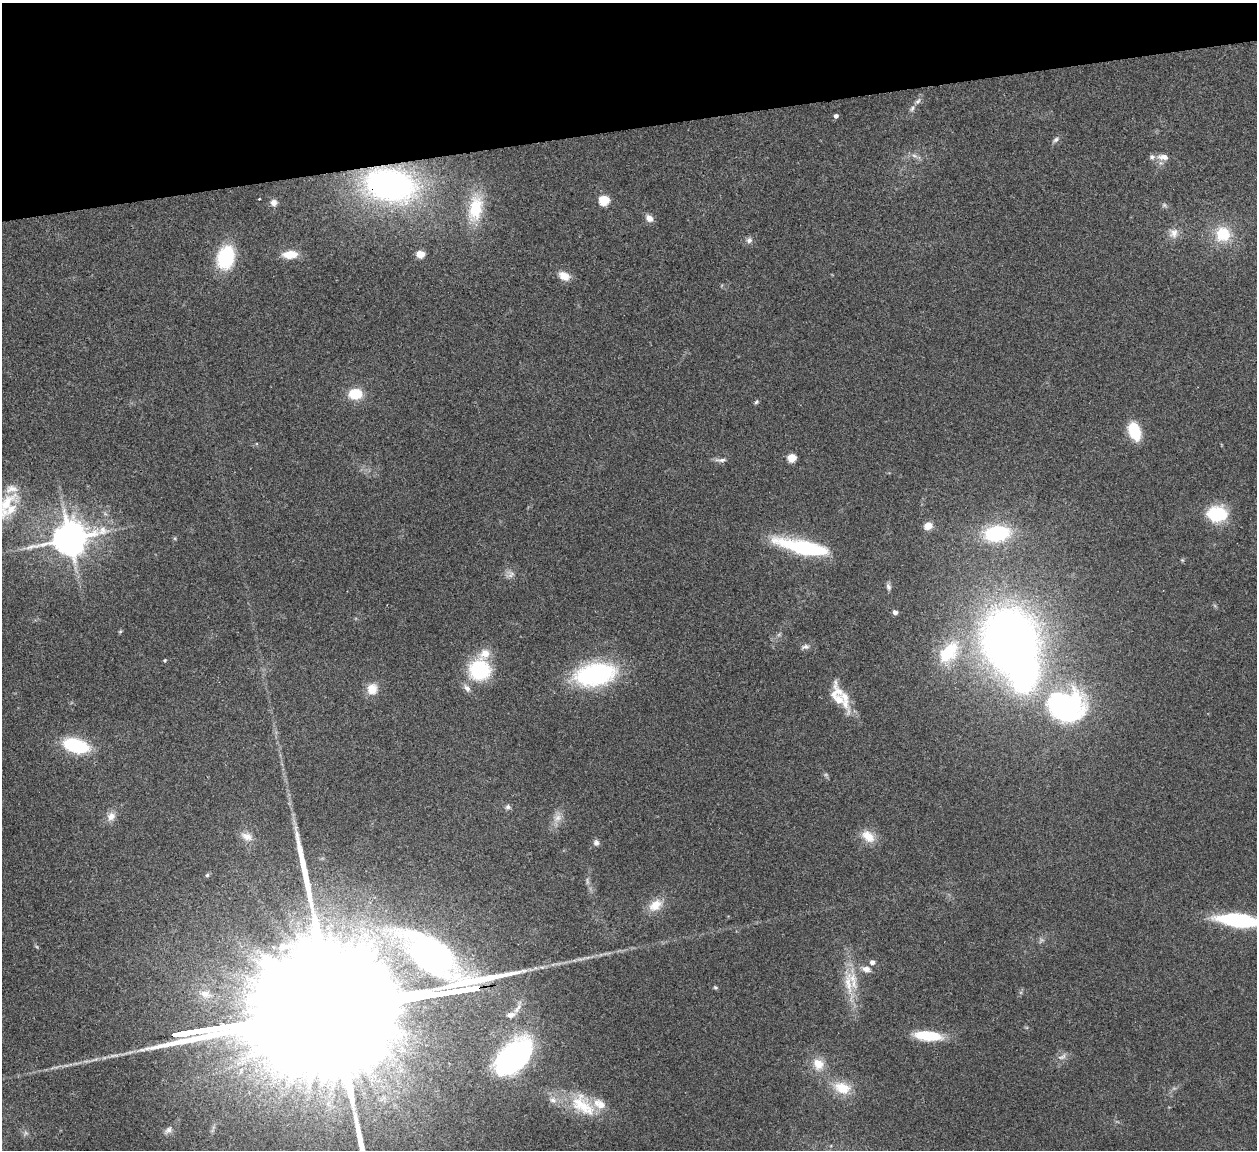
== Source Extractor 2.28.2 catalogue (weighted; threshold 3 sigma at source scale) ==
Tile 3 of 4 x 4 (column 3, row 1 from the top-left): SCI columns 2565-3819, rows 3608-4755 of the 5132 x 5030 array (HDU 1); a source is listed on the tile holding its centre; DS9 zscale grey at full resolution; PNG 1259 x 1152 px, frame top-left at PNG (2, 3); no overlay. Shown black and unused: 11% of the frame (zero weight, under 2 of 3 exposures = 3% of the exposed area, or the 3 px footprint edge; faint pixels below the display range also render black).
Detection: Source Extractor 2.28.2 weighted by HDU 2 'WHT'; one run over the whole footprint, this tile lists its part. Background 0.176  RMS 0.011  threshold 0.0488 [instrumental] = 3 sigma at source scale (4.5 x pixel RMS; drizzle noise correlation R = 1.50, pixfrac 1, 0.05/0.05 arcsec/px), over >= 5 px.
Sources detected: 91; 3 too faint to see at this stretch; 2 inside a brighter object's white glare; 3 long thin detections or spike segments (spike, bleed or trail) — not listed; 12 inside a brighter listed object's ellipse — not listed separately; the other 71 listed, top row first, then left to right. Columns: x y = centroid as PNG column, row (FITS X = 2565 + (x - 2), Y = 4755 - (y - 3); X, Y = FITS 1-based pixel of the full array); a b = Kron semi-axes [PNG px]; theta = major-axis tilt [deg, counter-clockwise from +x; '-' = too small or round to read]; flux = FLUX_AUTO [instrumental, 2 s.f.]
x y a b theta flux
918 101 9 6 45 3.6
836 116 4 4 - 3.5
1056 139 10 6 32 3.2
915 156 10 5 -26 4
1163 157 16 8 -4 8.4
390 185 44 28 -10 360
259 199 3 2 - 0.76
604 200 6 5 - 71
274 203 9 8 - 5.9
1164 205 7 6 - 2.4
475 208 35 17 81 53
649 218 10 8 -40 6.9
1173 233 14 13 - 9.3
1223 234 18 18 - 35
749 240 9 8 - 4.2
290 254 15 8 3 21
420 254 5 5 - 29
226 257 25 18 75 64
564 276 12 8 -32 14
355 394 13 11 3 27
756 402 6 5 - 2
1134 431 18 11 -70 39
792 458 5 5 - 40
721 460 16 5 -2 4.4
6 503 44 18 53 38
1217 514 21 16 3 53
928 526 6 6 - 17
997 533 30 18 6 76
70 538 11 9 13 2800
804 547 52 12 -13 120
1182 560 6 4 -44 1.2
510 574 12 10 40 6
888 587 9 6 -72 3.2
895 612 4 4 - 5.7
120 631 6 4 2 1.2
779 634 7 4 20 1.8
1010 642 57 50 -85 840
805 647 11 6 4 4
948 652 33 19 50 55
165 661 4 4 - 1.2
480 670 18 18 - 86
595 674 41 21 10 160
467 688 11 7 -52 5.5
372 689 12 11 - 16
845 704 34 10 -70 19
1067 706 51 41 -3 200
76 746 24 13 -16 73
508 807 8 7 - 3.1
111 816 12 10 57 8.7
557 818 14 11 37 8.8
247 836 17 10 -20 9.8
868 836 19 12 -40 17
596 843 8 7 - 3.3
207 875 5 5 - 1.8
655 905 19 13 37 18
1238 920 36 10 -6 140
366 935 13 8 -42 12
872 962 6 6 - 4.1
866 969 12 7 -16 6.9
848 983 53 11 -79 31
715 987 6 5 - 1.7
205 994 14 10 -16 8.9
511 1015 13 8 12 7.4
928 1036 25 9 -6 48
1062 1057 14 7 29 5.6
514 1058 45 26 47 200
818 1064 17 15 -56 17
842 1088 22 14 -17 26
583 1105 40 24 -42 50
168 1130 15 8 45 6
212 1130 8 4 71 2.5
Overlapping masked pixels (flux is a lower limit): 2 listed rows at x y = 390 185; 514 1058
Isophote crosses this tile's border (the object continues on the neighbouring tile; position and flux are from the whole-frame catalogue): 2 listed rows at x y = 6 503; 1238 920